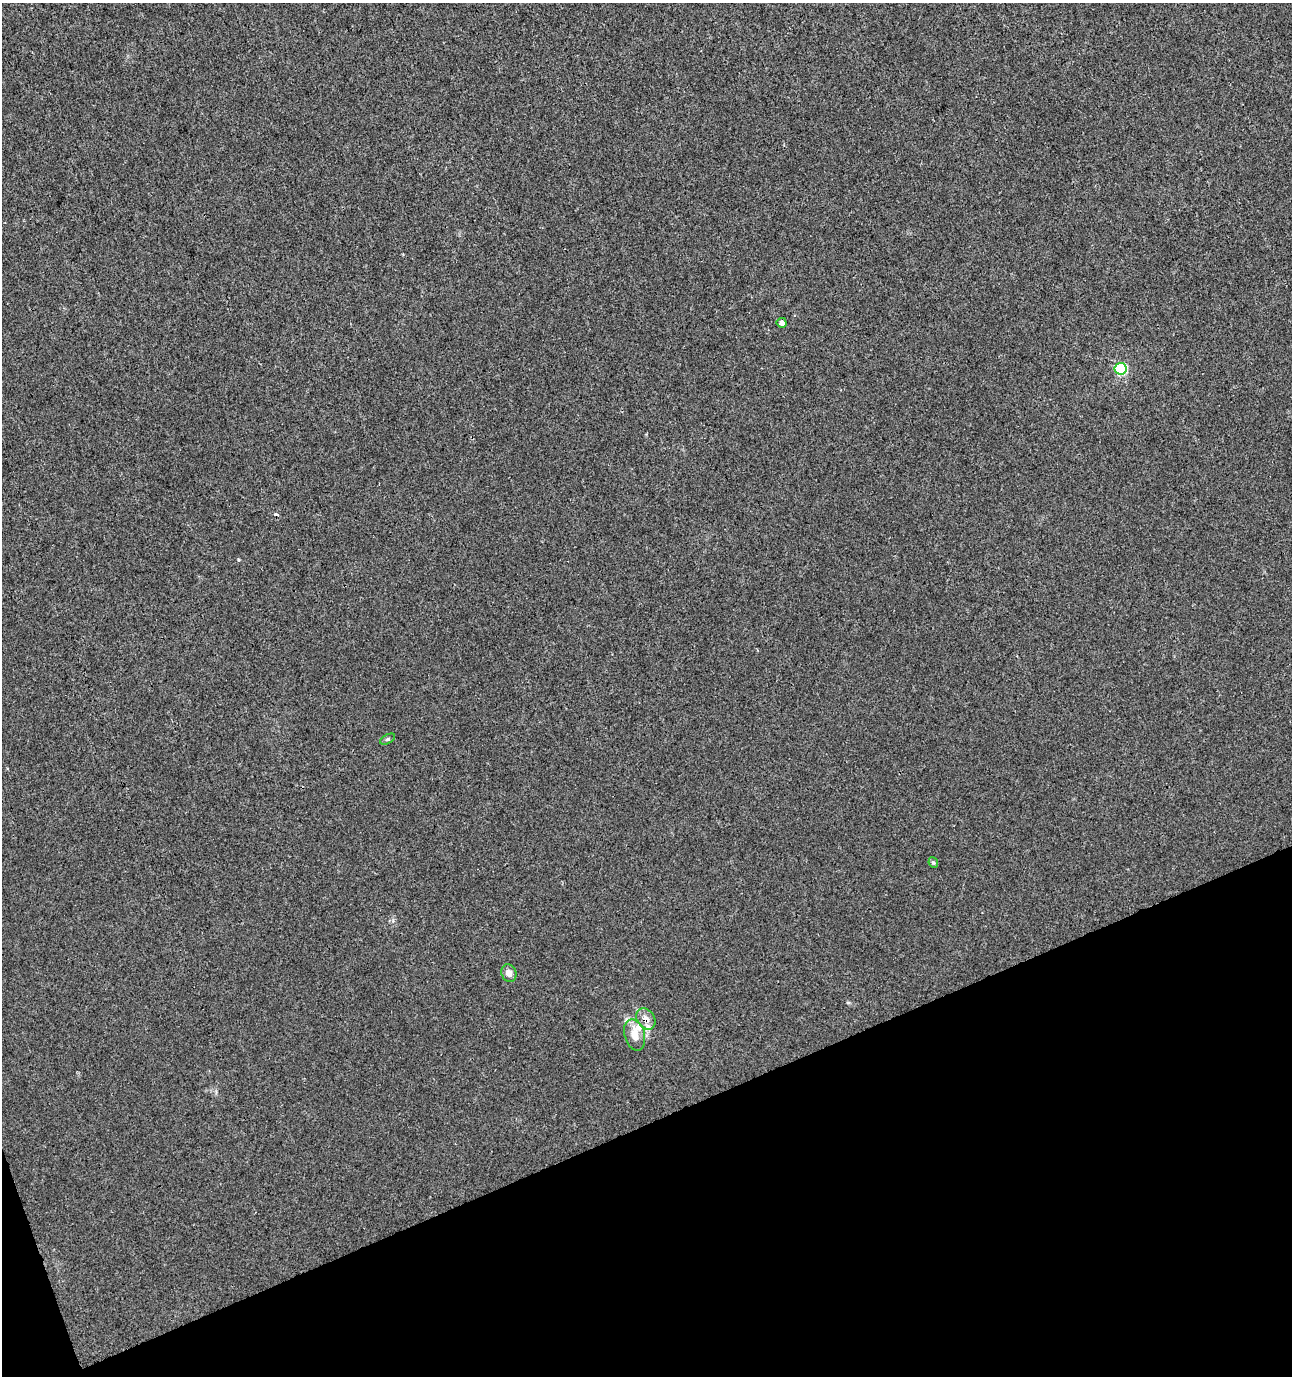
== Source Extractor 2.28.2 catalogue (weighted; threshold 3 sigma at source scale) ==
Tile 14 of 4 x 4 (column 2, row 4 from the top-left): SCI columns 1443-2732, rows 47-1420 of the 5412 x 5593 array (HDU 1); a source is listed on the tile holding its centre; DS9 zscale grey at full resolution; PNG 1294 x 1378 px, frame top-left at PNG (2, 3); each listed source drawn as its Kron ellipse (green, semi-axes under 4 px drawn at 4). Shown black and unused: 19% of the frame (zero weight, under 3 of 4 exposures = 4% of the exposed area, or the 3 px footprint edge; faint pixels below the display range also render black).
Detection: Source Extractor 2.28.2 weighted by HDU 2 'WHT'; one run over the whole footprint, this tile lists its part. Background 0.00131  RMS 0.0027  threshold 0.0123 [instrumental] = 3 sigma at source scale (4.5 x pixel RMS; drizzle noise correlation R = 1.50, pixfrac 1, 0.0396/0.0396 arcsec/px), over >= 5 px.
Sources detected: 10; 1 cosmic-ray / hot-pixel residue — neither listed nor drawn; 2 inside a brighter listed object's ellipse — not listed separately; the other 7 listed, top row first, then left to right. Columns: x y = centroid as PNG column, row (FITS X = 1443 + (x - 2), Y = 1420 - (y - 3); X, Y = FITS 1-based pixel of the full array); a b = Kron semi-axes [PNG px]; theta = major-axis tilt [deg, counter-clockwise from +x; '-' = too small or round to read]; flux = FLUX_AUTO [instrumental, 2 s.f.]
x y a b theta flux
782 323 5 5 - 1.1
1121 369 6 5 - 26
388 739 8 4 27 0.44
933 863 5 4 - 0.4
509 973 9 7 -66 1.5
646 1019 11 8 -53 1.9
635 1035 16 10 -75 3.2
Overlapping masked pixels (flux is a lower limit): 1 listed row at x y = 646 1019